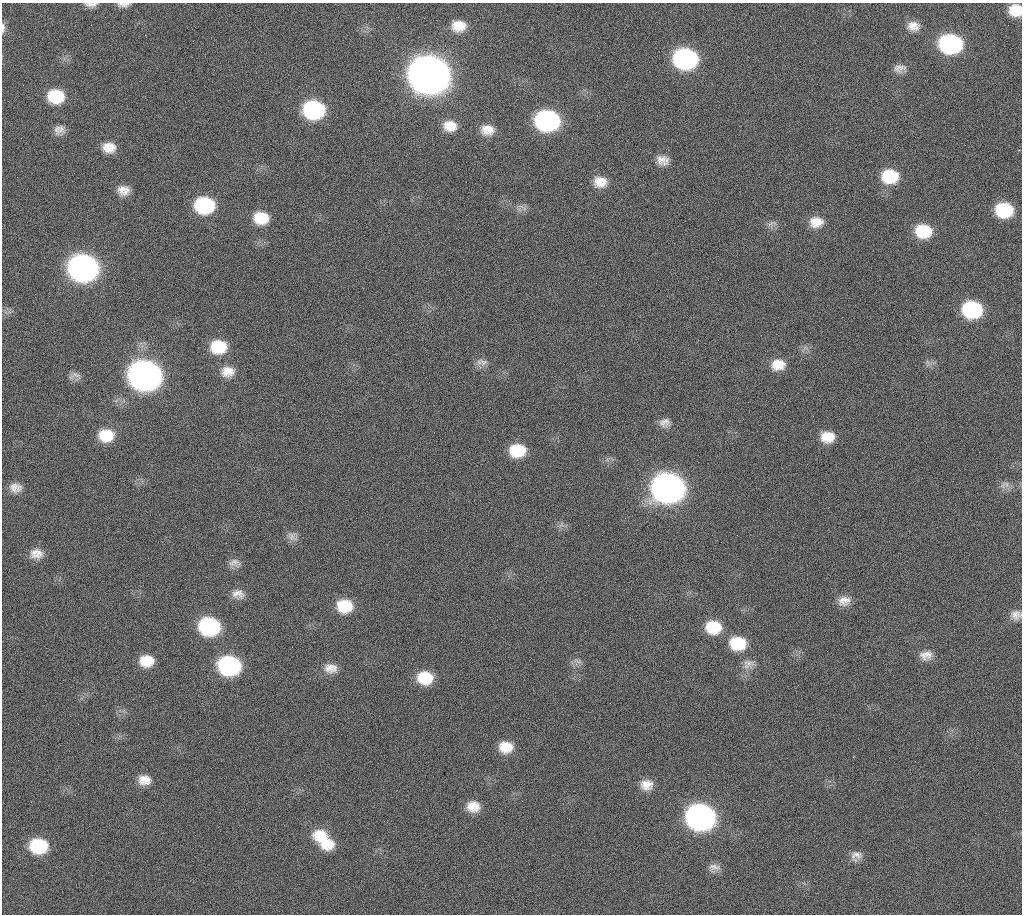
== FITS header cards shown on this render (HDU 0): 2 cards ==
NAXIS1  =                 1020 / length of data axis 1
NAXIS2  =                 912  / length of data axis 2

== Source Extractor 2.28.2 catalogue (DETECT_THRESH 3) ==
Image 1020 x 912 px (HDU 0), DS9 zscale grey, 1 PNG px = 1 image px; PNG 1024 x 916 px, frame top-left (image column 1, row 912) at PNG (2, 3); no overlay
Background 360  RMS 19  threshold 56.7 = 3 sigma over >= 5 px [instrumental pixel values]
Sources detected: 70; all 70 listed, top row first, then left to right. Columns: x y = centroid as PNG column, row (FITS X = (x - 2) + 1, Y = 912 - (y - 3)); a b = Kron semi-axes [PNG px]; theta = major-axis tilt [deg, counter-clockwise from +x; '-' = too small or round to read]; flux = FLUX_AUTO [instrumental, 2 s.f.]
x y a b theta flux
91 4 17 6 1 6.8e+03
123 4 15 6 -1 6.3e+03
1015 10 12 11 - 2.7e+04
91 25 2 2 - 8.6e+03
459 26 17 13 -2 2.2e+04
913 26 14 11 -3 1.4e+04
3 28 14 5 -89 5.1e+03
950 44 16 13 -6 2.3e+05
685 59 16 13 -5 3.2e+05
899 68 15 10 10 9.7e+03
429 75 19 16 -7 4.3e+06
56 96 16 13 -5 5.4e+04
314 110 16 13 -3 1.8e+05
547 121 16 14 -2 3.2e+05
450 126 16 13 -6 2.0e+04
61 129 19 10 44 9.6e+03
487 130 15 12 -4 1.7e+04
109 147 14 11 -8 1.7e+04
663 160 17 12 -17 1.3e+04
890 176 17 14 -2 5.3e+04
600 182 16 13 -1 1.9e+04
123 190 13 10 -3 1.4e+04
204 205 16 13 -2 1.1e+05
1004 210 15 13 -4 7.0e+04
261 218 17 14 -6 3.4e+04
816 222 16 13 1 1.9e+04
771 223 9 5 31 4.0e+03
923 231 17 13 -6 5.1e+04
83 268 17 15 -6 9.7e+05
972 310 16 13 -6 1.3e+05
218 347 16 14 0 4.7e+04
483 363 13 11 -23 8.2e+03
778 365 15 12 7 2.0e+04
228 372 17 14 4 1.8e+04
74 375 18 8 19 7.4e+03
145 375 18 15 -7 1.4e+06
665 423 14 11 8 9.8e+03
106 435 17 14 1 3.6e+04
828 437 15 12 3 2.3e+04
517 450 15 12 4 4.4e+04
1006 484 11 7 -43 6.4e+03
15 488 15 12 -8 1.3e+04
668 488 18 15 -4 1.4e+06
292 537 15 10 -45 8.4e+03
36 554 17 12 -1 1.4e+04
234 563 14 11 13 8.8e+03
238 594 17 12 -12 1.2e+04
844 601 16 12 10 1.3e+04
345 606 16 14 -3 4.1e+04
1016 615 14 12 2 1.0e+04
209 626 16 14 -5 1.6e+05
713 627 17 14 -4 4.1e+04
738 643 17 14 -5 4.8e+04
926 655 17 11 9 1.2e+04
146 661 15 12 1 2.7e+04
578 661 11 3 -26 3.3e+03
748 663 17 9 -8 8.9e+03
229 666 16 13 -7 2.3e+05
330 668 18 12 -3 1.5e+04
425 678 16 13 -8 4.1e+04
506 747 16 13 -2 2.4e+04
144 780 15 12 -3 1.5e+04
646 785 15 12 1 1.5e+04
473 806 14 12 -4 2.0e+04
700 817 17 14 -8 8.1e+05
320 835 19 14 1 2.9e+04
327 843 20 16 -11 3.3e+04
38 846 15 13 -6 7.7e+04
856 856 15 12 19 9.8e+03
714 867 17 9 -4 8.2e+03
At the frame edge (FLAGS 8, measured only in part): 5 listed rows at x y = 91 4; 123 4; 1015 10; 3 28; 1016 615